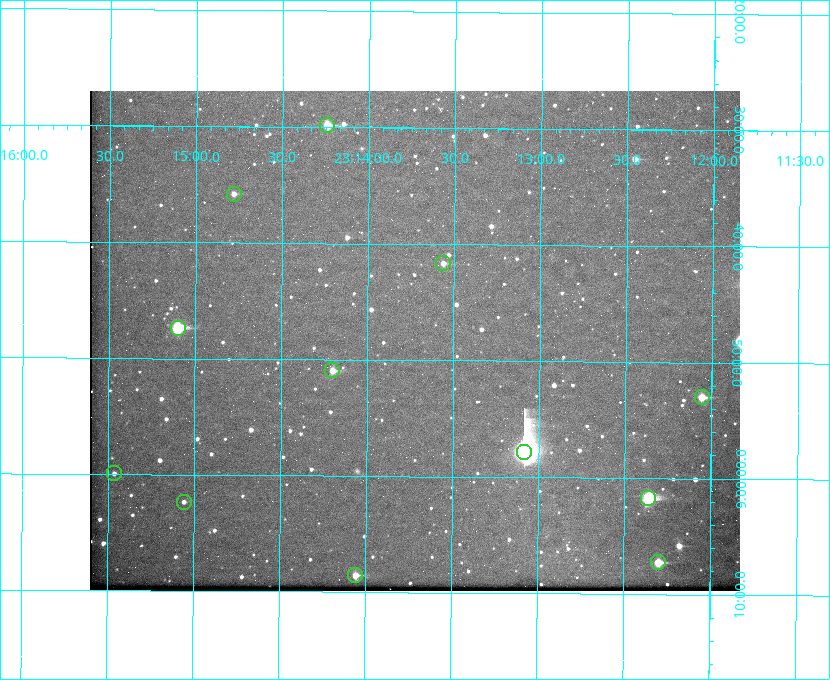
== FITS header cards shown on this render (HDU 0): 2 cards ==
NAXIS1  =                  650 / Width of table row in bytes
NAXIS2  =                  500 / Number of rows in table

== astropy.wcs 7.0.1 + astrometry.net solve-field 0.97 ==
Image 650 x 500 px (HDU 0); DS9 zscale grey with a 90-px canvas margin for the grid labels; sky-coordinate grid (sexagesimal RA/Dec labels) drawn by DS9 from the SOLVED WCS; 12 Tycho-2 reference stars matched to detected sources circled (green)
Header WCS: none
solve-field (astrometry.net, Tycho-2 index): SOLVED blind (the file carries no WCS)
Solved WCS: RA---TAN-SIP/DEC--TAN-SIP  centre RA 23:13:44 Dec +08:48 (348.43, +8.81 deg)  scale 5.16 arcsec/px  FOV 55.9' x 43.0'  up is +180 deg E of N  parity flipped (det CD > 0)
(file carries no celestial WCS; the grid is the blind solution)
Tycho-2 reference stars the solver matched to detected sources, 12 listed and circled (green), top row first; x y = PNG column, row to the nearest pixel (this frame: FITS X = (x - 90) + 1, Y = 500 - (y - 91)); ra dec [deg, ICRS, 3 dp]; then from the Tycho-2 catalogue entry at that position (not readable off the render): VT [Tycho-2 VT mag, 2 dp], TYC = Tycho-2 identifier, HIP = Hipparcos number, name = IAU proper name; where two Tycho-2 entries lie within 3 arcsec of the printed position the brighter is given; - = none
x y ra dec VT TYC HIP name
327 125 348.560 +8.498 9.78 1161-1619-1 - -
234 194 348.695 +8.597 11.30 1161-1571-1 - -
443 263 348.391 +8.694 11.47 1161-728-1 - -
178 328 348.775 +8.789 8.97 1161-884-1 114784 -
332 370 348.550 +8.849 10.80 1161-574-1 - -
702 397 348.014 +8.883 10.51 1161-1048-1 - -
524 452 348.271 +8.963 6.92 1161-1161-1 114608 -
114 473 348.866 +8.999 11.82 1161-694-1 - -
648 498 348.091 +9.029 8.14 1161-448-1 114562 -
184 502 348.765 +9.039 11.87 1161-1547-1 - -
658 562 348.075 +9.120 9.77 1161-768-1 - -
355 575 348.514 +9.143 10.38 1161-1071-1 - -